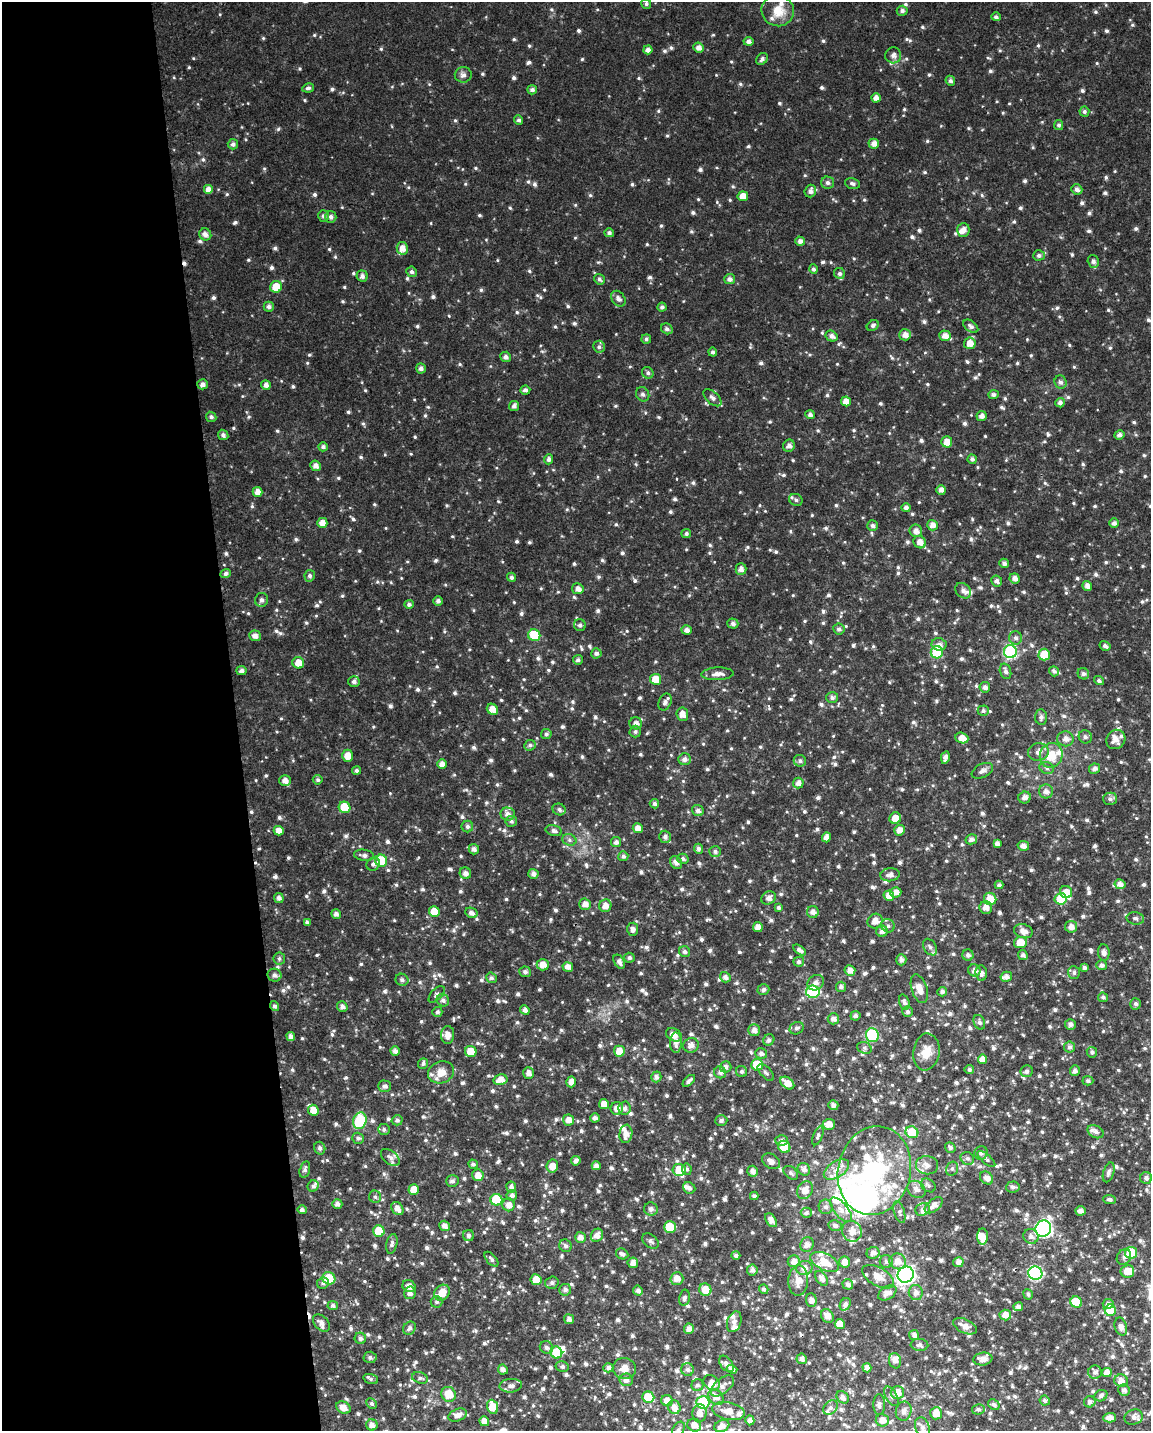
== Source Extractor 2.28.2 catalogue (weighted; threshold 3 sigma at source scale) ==
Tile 5 of 4 x 3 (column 1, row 2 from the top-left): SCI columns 1-1149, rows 1481-2909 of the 4595 x 4347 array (HDU 1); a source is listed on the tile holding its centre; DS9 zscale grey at full resolution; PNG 1153 x 1433 px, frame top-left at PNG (2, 2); each listed source drawn as its Kron ellipse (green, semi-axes under 4 px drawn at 4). Shown black and unused: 20% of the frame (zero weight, under 2 of 3 exposures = <1% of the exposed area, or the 3 px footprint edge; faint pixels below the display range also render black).
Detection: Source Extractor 2.28.2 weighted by HDU 2 'WHT'; one run over the whole footprint, this tile lists its part. Background 0.0424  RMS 0.0059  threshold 0.0267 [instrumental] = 3 sigma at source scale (4.5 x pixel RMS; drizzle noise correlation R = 1.50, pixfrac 1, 0.0396/0.0396 arcsec/px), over >= 5 px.
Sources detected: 1405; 5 inside a brighter object's white glare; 4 cosmic-ray / hot-pixel residue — neither listed nor drawn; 62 inside a brighter listed object's ellipse — not listed separately; of the other 1334, all 500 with FLUX_AUTO >= 1.48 (the completeness limit of this list) listed and drawn (834 fainter detections not listed), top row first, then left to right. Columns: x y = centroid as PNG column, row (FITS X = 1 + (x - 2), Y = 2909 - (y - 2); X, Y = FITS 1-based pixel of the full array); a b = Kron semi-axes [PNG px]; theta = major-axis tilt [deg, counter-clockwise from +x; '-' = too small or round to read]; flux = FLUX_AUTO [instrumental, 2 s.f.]
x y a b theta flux
646 4 5 5 - 1.5
778 11 16 15 - 11
902 11 5 5 - 1.9
996 17 5 4 - 1.6
748 41 5 4 - 2.4
699 47 5 5 - 3.3
648 50 5 4 - 2.8
893 55 8 8 - 3.1
762 59 6 5 - 1.7
463 75 8 8 - 2.4
950 81 5 4 - 1.9
308 88 6 4 11 1.7
532 90 5 4 - 2
876 98 4 4 - 3.7
1084 112 5 5 - 1.5
519 120 4 4 - 1.5
1059 125 5 4 - 1.5
233 144 5 5 - 2
874 144 5 5 - 4
828 183 6 6 - 1.9
852 183 8 5 -15 1.6
1077 189 6 5 - 2.3
209 190 5 5 - 3.7
810 191 6 5 - 2.7
743 196 5 5 - 6.6
323 216 6 5 - 1.7
331 217 6 5 - 2.2
963 230 7 6 - 3.3
609 233 5 4 - 1.5
205 234 6 5 - 3.2
800 241 5 4 - 2.6
402 248 6 5 - 4.3
1039 255 6 5 - 1.6
1093 261 6 5 - 2.4
813 269 5 4 - 1.6
411 272 5 5 - 1.6
840 273 6 5 - 1.5
362 276 6 5 - 2
599 279 5 5 - 1.6
730 279 5 5 - 2.4
276 287 6 6 - 11
618 299 8 6 -53 2.4
269 307 5 5 - 2.2
662 307 4 4 - 1.7
873 326 6 5 - 1.6
971 326 8 5 -38 2
667 329 6 5 - 1.9
905 335 6 5 - 3.8
832 336 6 5 - 2.6
945 336 6 5 - 4.3
646 339 5 4 - 1.5
970 343 6 6 - 5.6
599 347 6 6 - 1.7
713 352 4 4 - 1.8
505 357 5 5 - 2.3
421 368 5 5 - 2.4
648 373 6 5 - 1.6
1061 382 7 6 - 1.9
202 384 5 5 - 2.4
266 385 5 4 - 2.9
525 390 5 4 - 1.7
643 394 7 6 - 1.6
993 395 5 4 - 1.6
712 398 11 6 -42 2.4
846 401 5 5 - 4.8
1060 403 5 4 - 2.2
514 406 5 5 - 2.2
810 415 5 4 - 2
982 416 5 5 - 2.8
211 417 5 5 - 1.7
223 435 5 5 - 1.8
1119 435 5 4 - 2
947 442 5 5 - 6.2
789 446 6 5 - 2.7
323 447 5 4 - 1.7
549 459 5 4 - 2
972 459 5 4 - 1.7
316 466 5 5 - 3.1
941 490 5 4 - 3.2
258 492 5 5 - 4.6
796 500 7 5 -27 1.8
906 508 4 4 - 2.3
322 523 5 5 - 4.2
1114 523 5 5 - 2.5
932 525 5 5 - 3.6
873 526 5 5 - 1.7
916 531 6 6 - 3.8
686 534 5 4 - 1.5
920 542 6 6 - 4.7
1004 563 5 4 - 2.1
741 569 6 5 - 3.1
226 574 5 4 - 1.5
310 576 6 5 - 1.6
512 577 5 4 - 1.8
1015 578 5 5 - 3.3
997 581 6 5 - 2
1087 586 5 4 - 3.2
578 589 6 5 - 3.6
963 591 9 7 -44 2.5
262 600 7 6 - 2.4
438 601 5 5 - 2
409 604 5 4 - 1.6
733 623 5 5 - 2
580 625 6 5 - 1.8
839 629 5 5 - 1.8
687 630 5 4 - 2.8
534 635 6 5 - 21
255 636 6 5 - 2.8
1016 638 7 6 - 2
939 644 7 6 - 3
1105 646 6 4 -33 1.9
937 652 6 6 - 39
1010 652 6 6 - 72
596 653 5 5 - 1.8
1044 655 6 6 - 14
578 660 5 5 - 1.7
298 663 6 5 - 6.8
241 670 5 4 - 2.3
1005 671 8 5 -73 2
1054 671 5 4 - 1.5
717 674 16 6 3 4.2
1083 674 6 5 - 1.8
656 679 5 5 - 13
354 681 5 5 - 2.2
1099 681 5 4 - 1.6
985 687 5 5 - 2.3
832 698 6 5 - 1.9
665 702 9 6 66 2.3
492 709 6 5 - 5.6
983 711 5 5 - 1.5
682 714 6 6 - 5
1041 717 7 6 - 2
636 723 6 6 - 3.2
635 732 6 5 - 1.5
546 734 5 5 - 1.6
1085 737 7 6 - 1.8
962 738 6 5 - 5.4
1065 739 8 7 - 3.5
1116 739 10 9 - 4.8
530 745 6 5 - 1.6
1038 752 10 9 - 3.7
1051 755 12 11 - 12
347 756 6 5 - 5.8
945 757 6 4 79 3
685 759 6 5 - 2.6
800 761 6 6 - 1.6
442 764 5 5 - 3.8
1047 768 7 6 - 1.7
1094 769 5 5 - 2.5
357 770 4 4 - 1.7
982 771 11 6 26 2.6
318 780 5 4 - 1.5
285 781 6 5 - 3.7
798 783 5 5 - 3.2
1046 791 7 7 - 3.5
1025 798 6 6 - 3.2
1110 799 7 6 - 2
654 804 5 4 - 1.7
345 807 6 5 - 19
559 809 7 5 -22 1.7
698 811 6 5 - 2.2
508 814 7 6 - 2.9
895 818 6 5 - 6.2
511 821 6 5 - 1.6
467 826 6 5 - 1.6
638 828 5 5 - 3.3
900 830 5 5 - 4.8
279 831 5 4 - 4.8
554 831 8 5 -13 2.3
665 837 6 6 - 2.2
827 837 5 4 - 3.7
971 839 6 5 - 2.1
569 840 7 5 -22 1.5
616 842 5 5 - 2.1
997 843 4 4 - 2.4
1023 846 5 5 - 3.1
474 849 5 5 - 2.6
698 849 5 4 - 2
715 851 6 5 - 1.6
364 855 10 5 -8 2.4
623 856 5 5 - 1.8
683 859 5 5 - 1.6
381 861 6 6 - 19
676 862 7 5 -52 2.8
373 864 7 6 - 1.7
465 873 6 5 - 2.9
533 874 5 5 - 2.7
890 875 10 6 7 3
1120 884 6 5 - 3.4
999 885 4 4 - 1.6
896 892 5 5 - 3.9
1066 892 6 6 - 5
889 896 5 5 - 5.9
279 898 5 5 - 2.4
769 898 7 6 - 3.1
990 899 6 6 - 9.2
1061 899 6 5 - 17
585 904 6 5 - 3.7
605 906 6 6 - 4.6
778 908 4 4 - 1.5
986 908 6 6 - 3.8
434 912 5 5 - 9.3
813 912 6 6 - 3.3
471 913 6 5 - 2.6
336 914 5 4 - 2
1135 918 9 6 -9 1.6
875 921 8 7 - 4.9
307 923 4 3 - 1.6
888 926 7 6 - 2.1
758 927 5 5 - 4
1071 927 6 6 - 3.8
633 929 6 5 - 2.6
882 931 5 5 - 2.9
1023 931 9 6 -18 4.5
1020 943 6 5 - 11
930 947 9 6 -56 2.1
799 950 7 4 -34 2.3
685 952 5 5 - 1.9
1104 952 8 6 -84 2.6
968 955 5 5 - 2.1
1023 955 5 4 - 1.8
279 958 6 6 - 1.5
629 958 5 5 - 1.6
901 960 5 5 - 2.5
619 962 7 5 -60 2.6
799 962 5 5 - 1.7
543 965 6 5 - 5.2
1102 965 5 5 - 1.9
568 967 5 5 - 3.7
1084 967 3 3 - 1.7
850 970 5 5 - 4
974 970 6 6 - 3.1
525 972 6 5 - 1.9
1074 972 6 6 - 1.6
981 973 8 6 -83 2.6
274 975 7 6 - 2.6
725 977 5 5 - 2.5
1006 977 6 5 - 3.2
491 978 5 5 - 1.5
402 980 6 6 - 1.9
816 983 9 7 37 3.1
841 987 5 5 - 2
919 989 15 8 -72 6.7
763 990 6 5 - 2
813 992 7 6 - 40
942 992 5 4 - 2.1
437 994 10 5 46 1.7
1103 997 5 4 - 1.7
443 1000 6 6 - 2.1
904 1002 8 5 -73 2
1135 1004 6 5 - 1.9
275 1006 5 4 - 1.8
342 1007 5 5 - 2.3
525 1010 5 4 - 3.1
437 1012 5 5 - 1.7
908 1012 5 5 - 1.6
855 1016 5 5 - 1.6
833 1019 6 5 - 3.2
979 1022 7 5 -68 1.8
1070 1024 5 5 - 2.5
797 1028 7 6 - 1.6
754 1030 6 5 - 3.1
448 1035 9 6 87 5
674 1035 8 6 -32 4.7
872 1035 7 6 - 36
291 1036 5 4 - 2.9
769 1040 6 5 - 2
676 1043 10 6 89 3.4
691 1045 8 7 - 3.6
1070 1047 5 5 - 2.1
864 1048 7 5 -22 1.5
395 1051 4 4 - 2.6
471 1051 6 5 - 9.5
619 1051 5 5 - 7.2
926 1052 18 13 82 8.8
1092 1052 5 5 - 1.6
761 1054 6 5 - 1.8
982 1059 5 4 - 4.3
423 1063 5 5 - 1.7
757 1065 6 5 - 19
726 1067 6 5 - 2.4
969 1069 5 4 - 1.5
742 1071 6 5 - 1.5
1027 1071 6 6 - 2
1075 1071 5 5 - 2.4
441 1072 13 10 21 6.5
720 1072 6 6 - 2.1
766 1072 10 5 -46 1.7
529 1073 6 5 - 3.3
656 1077 5 5 - 2.5
500 1080 7 5 13 4.8
689 1081 7 3 44 1.9
1088 1081 5 4 - 1.6
571 1082 5 4 - 3.6
787 1083 8 5 -39 5.6
384 1086 6 5 - 2.4
604 1104 5 5 - 4.8
833 1105 5 4 - 2.5
617 1108 6 6 - 4.4
624 1108 6 6 - 2.1
313 1110 5 5 - 5.9
595 1118 4 4 - 2.1
397 1120 5 5 - 1.7
568 1120 6 5 - 4.3
721 1120 6 5 - 1.9
360 1121 8 6 73 42
829 1124 6 5 - 5.5
384 1129 6 5 - 1.6
912 1132 6 5 - 25
1096 1132 8 6 -29 2.4
626 1134 9 6 83 4.4
818 1136 10 4 68 1.7
358 1138 6 5 - 1.7
781 1141 6 5 - 2.1
784 1147 6 5 - 19
320 1148 6 5 - 1.9
950 1148 6 5 - 1.8
981 1153 7 6 - 2
390 1157 11 6 -39 2.3
967 1158 7 6 - 1.6
986 1159 11 4 -41 1.5
576 1161 5 4 - 2.5
771 1161 9 7 -31 3.9
473 1164 5 4 - 1.6
927 1165 11 9 -7 4.5
552 1166 6 5 - 6.1
596 1166 4 4 - 3
305 1169 8 5 76 1.8
687 1169 6 5 - 1.6
804 1169 7 6 - 2.6
836 1169 14 8 33 5.3
952 1169 7 5 74 1.5
679 1170 6 6 - 14
752 1171 5 5 - 3
874 1171 45 36 77 75
1109 1172 10 5 72 2.2
791 1173 8 5 -42 1.7
478 1175 6 5 - 5.1
987 1178 7 5 -43 3.6
1146 1178 6 6 - 1.9
452 1181 6 6 - 1.7
928 1185 8 6 -38 1.7
313 1186 6 5 - 1.8
511 1187 5 5 - 2.3
1013 1187 7 5 5 1.8
689 1188 6 5 - 2
916 1189 10 8 -38 3.3
414 1190 5 5 - 7.2
805 1190 9 7 61 5.7
512 1195 5 5 - 2.2
754 1196 4 4 - 1.5
375 1197 6 6 - 1.5
1110 1199 6 4 -3 1.6
496 1200 6 6 - 28
337 1204 5 4 - 2.6
509 1205 6 6 - 4
934 1205 10 6 38 4
826 1207 7 7 - 2
397 1208 7 5 -54 3.8
651 1209 7 6 - 2.3
923 1209 7 6 - 2.6
302 1210 5 4 - 1.8
841 1210 15 7 -51 4
1080 1211 5 5 - 2.6
899 1212 11 5 -73 1.7
806 1213 5 5 - 1.6
771 1220 8 5 -53 3.3
835 1225 6 5 - 1.9
444 1226 5 5 - 2.8
670 1227 6 5 - 15
1043 1228 8 7 - 150
379 1231 6 5 - 19
852 1231 10 9 - 5
597 1235 7 6 - 3.8
469 1236 5 5 - 1.8
983 1236 8 5 88 4.2
1031 1236 8 7 - 2.4
580 1237 5 5 - 3.2
650 1241 9 6 -39 1.9
392 1244 10 5 78 2
807 1245 7 6 - 2.6
566 1246 6 6 - 2
873 1253 6 6 - 2.6
1131 1253 6 6 - 26
622 1254 6 5 - 2.2
736 1255 4 4 - 1.6
1124 1257 8 7 - 2
491 1259 9 5 -49 1.7
794 1261 6 6 - 3.4
898 1261 8 7 - 4.9
825 1262 15 8 -26 9
845 1262 5 5 - 4.8
886 1262 6 6 - 1.8
958 1262 5 5 - 2.7
633 1263 5 5 - 3.8
804 1268 8 7 - 3.5
752 1270 5 5 - 2.3
1127 1271 7 6 - 7.9
1035 1273 7 6 - 87
906 1275 8 8 - 220
878 1277 17 9 -29 6
329 1278 6 6 - 17
677 1278 6 6 - 5.2
822 1278 8 5 -54 3.3
536 1280 5 5 - 8.3
798 1281 15 10 87 6
323 1283 6 5 - 1.6
552 1283 7 6 - 2
848 1284 5 5 - 2.2
409 1286 6 6 - 3.4
764 1289 5 4 - 1.6
565 1290 6 6 - 2.1
705 1290 6 6 - 8.5
638 1291 5 4 - 2.1
410 1293 6 5 - 2.8
442 1293 8 7 - 8.8
887 1293 10 6 32 3.8
916 1293 7 7 - 2.6
1028 1294 5 5 - 1.5
684 1298 8 5 79 1.9
811 1300 7 5 -85 2.9
436 1302 6 5 - 1.6
1076 1302 6 5 - 23
845 1304 7 5 59 1.8
1108 1304 5 5 - 2
333 1305 5 4 - 1.6
1018 1307 5 4 - 2.6
1110 1310 6 5 - 19
1005 1315 6 5 - 4.7
827 1316 7 6 - 3.5
569 1319 5 5 - 2.5
734 1322 10 7 71 2.5
321 1323 10 6 -45 3.5
840 1324 5 5 - 6.1
965 1326 12 7 -25 4.8
1121 1327 9 6 -74 3.4
409 1328 7 6 - 1.8
689 1329 5 5 - 3.6
914 1335 5 5 - 2.6
360 1338 6 5 - 1.9
919 1345 9 6 -3 1.9
546 1347 7 6 - 2
556 1352 6 5 - 21
370 1357 6 6 - 1.7
802 1359 5 5 - 2.4
983 1359 9 6 7 4.4
895 1361 8 6 -75 3
726 1364 9 6 -52 2.7
562 1367 6 5 - 1.6
608 1368 5 4 - 2.2
624 1368 11 10 - 5.9
867 1368 4 4 - 2.5
732 1369 5 4 - 2.9
503 1370 5 4 - 2.6
688 1370 6 6 - 1.9
1095 1372 7 6 - 2
1107 1373 5 4 - 4.2
420 1378 8 5 -17 1.8
371 1379 7 5 -19 1.5
626 1380 7 6 - 2.7
1121 1381 6 6 - 4.1
711 1383 9 7 -40 4.7
698 1385 6 6 - 1.5
511 1386 11 7 5 3.4
722 1386 14 7 40 3.8
1124 1390 6 5 - 1.9
897 1392 6 6 - 6.2
449 1394 7 7 - 9.9
891 1396 11 5 -60 2
1101 1396 7 5 27 1.9
648 1397 6 5 - 17
716 1397 9 6 -48 4.4
843 1397 7 5 -48 2.9
1045 1400 5 5 - 1.5
667 1401 6 5 - 5.6
703 1402 6 6 - 32
1090 1402 5 5 - 2
372 1403 6 5 - 1.5
994 1404 6 4 -29 1.7
879 1405 10 5 -90 2
493 1407 7 5 -70 11
674 1407 7 6 - 4.1
343 1408 7 5 -29 5.3
831 1408 8 6 45 1.9
978 1409 6 5 - 1.7
728 1411 16 8 -12 6.7
904 1411 10 8 77 2.7
699 1413 9 7 83 4
936 1413 6 6 - 7.4
458 1415 9 6 21 3.9
1134 1417 9 7 16 2.8
1110 1418 6 4 1 3.2
750 1420 5 4 - 2.7
882 1420 6 6 - 4.1
484 1421 5 5 - 4.4
372 1425 6 5 - 3.2
694 1425 7 6 - 4.9
722 1426 8 5 26 4.1
922 1428 11 7 -71 3.4
678 1429 8 5 56 1.5
Isophote crosses this tile's border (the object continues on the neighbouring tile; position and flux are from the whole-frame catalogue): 2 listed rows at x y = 922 1428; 678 1429